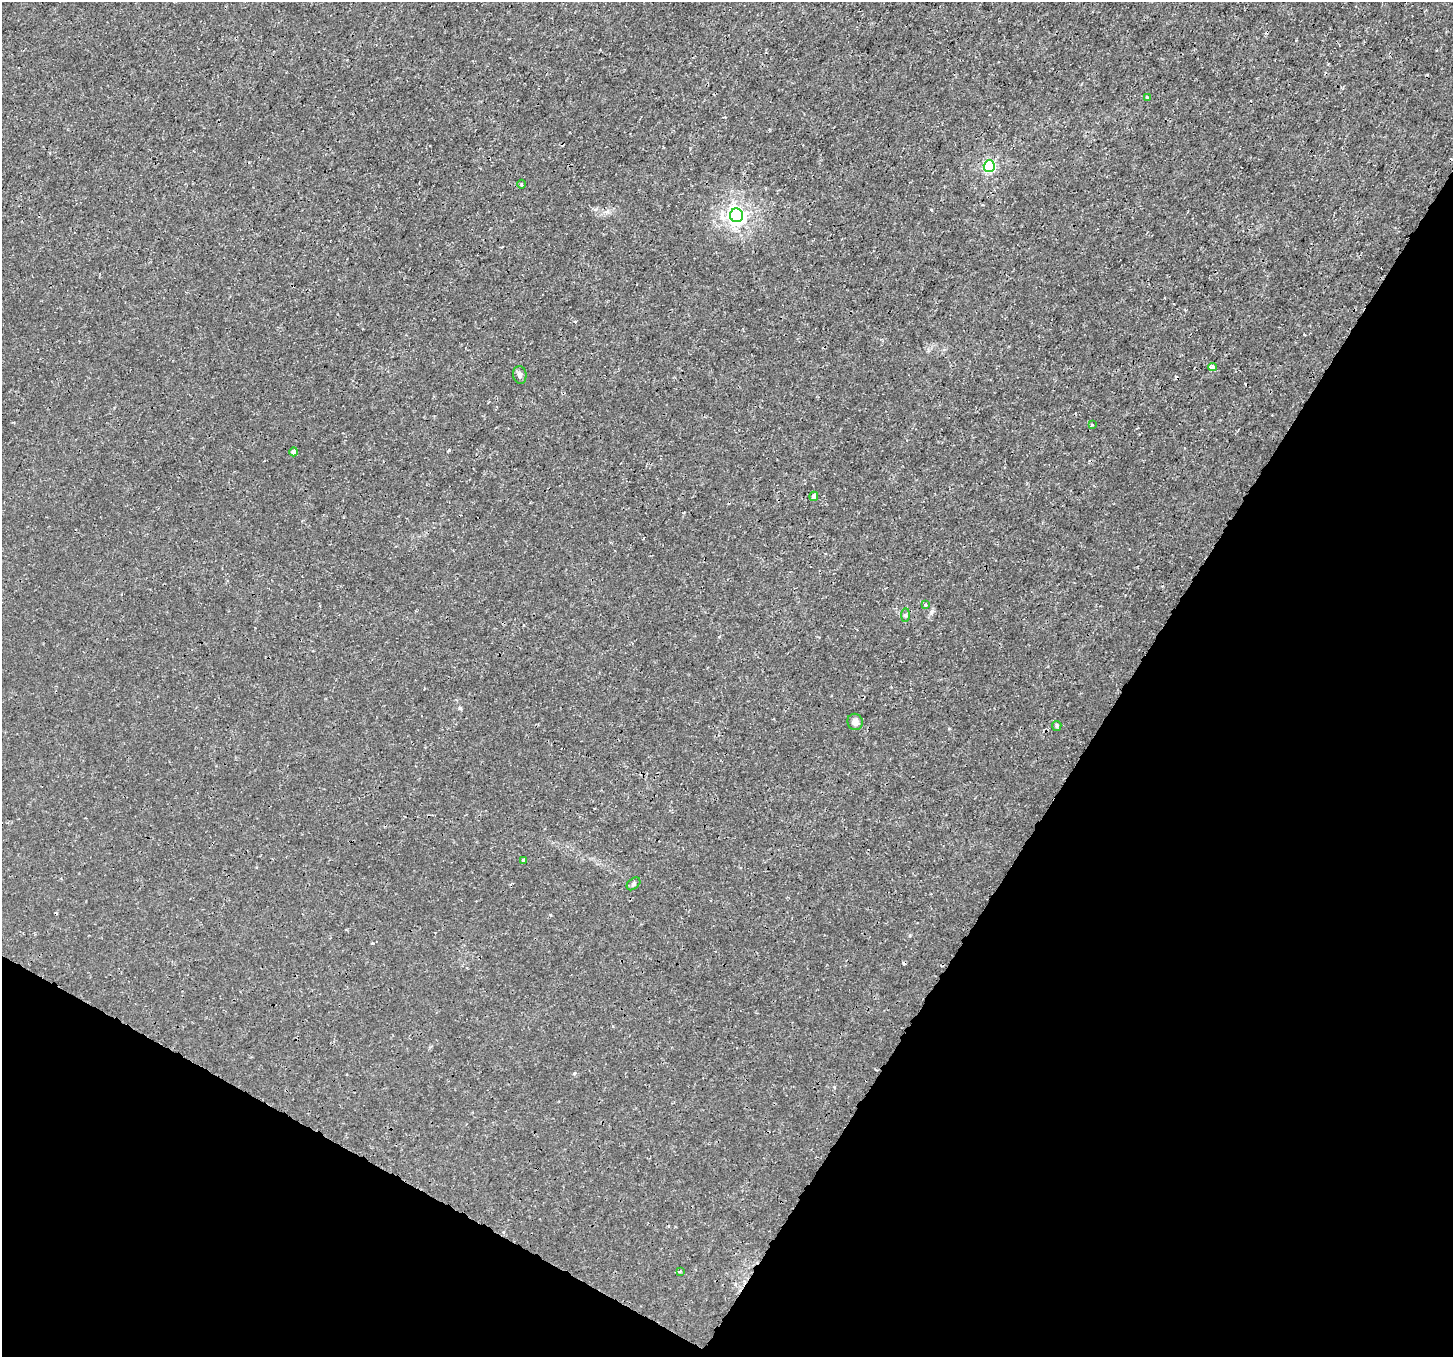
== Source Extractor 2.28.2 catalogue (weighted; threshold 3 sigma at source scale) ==
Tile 15 of 4 x 4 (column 3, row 4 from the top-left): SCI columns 2935-4385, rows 246-1600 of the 5878 x 5975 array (HDU 1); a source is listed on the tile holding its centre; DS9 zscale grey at full resolution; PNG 1455 x 1359 px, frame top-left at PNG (2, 2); each listed source drawn as its Kron ellipse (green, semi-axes under 4 px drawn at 4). Shown black and unused: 30% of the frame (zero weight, under 3 of 4 exposures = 5% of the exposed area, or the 3 px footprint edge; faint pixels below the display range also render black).
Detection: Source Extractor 2.28.2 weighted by HDU 2 'WHT'; one run over the whole footprint, this tile lists its part. Background -9.67e-05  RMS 0.001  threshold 0.0045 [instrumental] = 3 sigma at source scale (4.5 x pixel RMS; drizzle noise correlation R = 1.50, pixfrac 1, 0.0396/0.0396 arcsec/px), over >= 5 px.
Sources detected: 18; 2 cosmic-ray / hot-pixel residue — neither listed nor drawn; the other 16 listed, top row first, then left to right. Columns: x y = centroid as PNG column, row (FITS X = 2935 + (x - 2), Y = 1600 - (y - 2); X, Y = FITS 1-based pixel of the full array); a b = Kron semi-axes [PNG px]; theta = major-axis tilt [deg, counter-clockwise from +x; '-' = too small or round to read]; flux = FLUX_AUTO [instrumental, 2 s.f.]
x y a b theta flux
1147 98 3 3 - 0.41
989 166 6 5 - 14
521 184 4 3 - 0.094
737 215 7 6 - 39
1213 367 4 4 - 0.6
520 375 9 6 -81 0.36
1092 425 3 3 - 0.17
294 452 4 4 - 0.52
814 496 4 4 - 0.47
925 605 3 3 - 0.15
906 615 7 4 90 0.17
855 722 8 7 - 0.6
1057 726 5 4 - 0.13
524 860 3 3 - 0.36
633 884 8 5 41 0.21
680 1271 3 3 - 0.16
Unlisted compact peaks at least as high as the median listed source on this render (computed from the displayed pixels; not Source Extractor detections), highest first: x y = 931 612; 449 450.